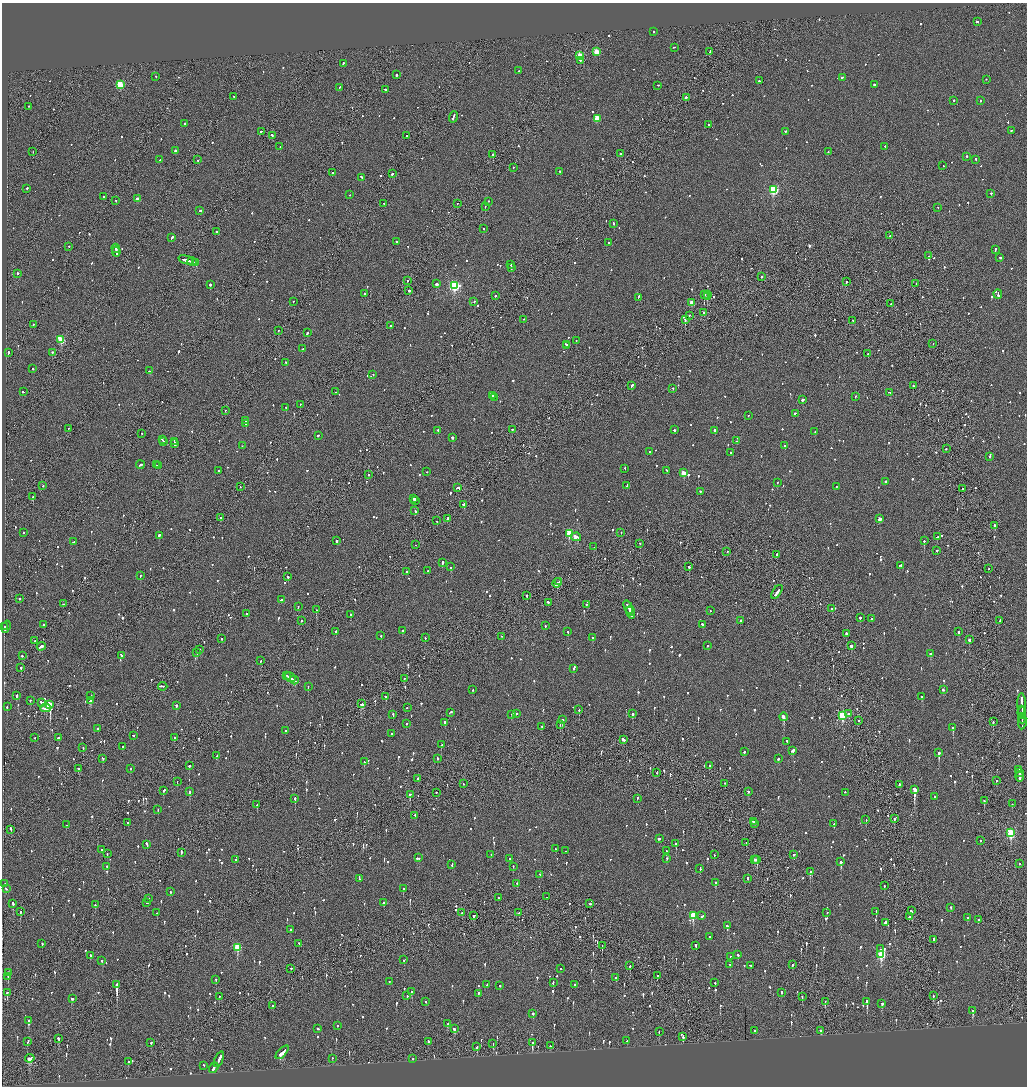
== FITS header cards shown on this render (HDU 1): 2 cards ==
NAXIS1  =                 2050
NAXIS2  =                 2168

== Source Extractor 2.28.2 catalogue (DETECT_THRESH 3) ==
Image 2050 x 2168 px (HDU 1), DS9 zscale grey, zoomed out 1/2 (1 PNG px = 2 x 2 image px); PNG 1029 x 1088 px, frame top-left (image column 2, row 2168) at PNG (2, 3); each listed source drawn as its Kron ellipse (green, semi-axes under 4 px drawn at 4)
Background -0.0925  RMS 0.063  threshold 0.188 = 3 sigma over >= 5 px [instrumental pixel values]
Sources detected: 1408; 60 cannot appear on this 1/2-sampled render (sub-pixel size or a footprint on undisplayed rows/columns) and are neither listed nor drawn; of the other 1348, the 500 brightest by FLUX_AUTO listed and drawn (848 fainter detections omitted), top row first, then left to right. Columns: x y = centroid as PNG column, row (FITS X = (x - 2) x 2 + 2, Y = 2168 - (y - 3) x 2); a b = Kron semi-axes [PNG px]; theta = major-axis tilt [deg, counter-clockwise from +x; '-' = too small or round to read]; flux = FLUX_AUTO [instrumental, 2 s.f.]
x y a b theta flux
977 22 2 2 - 95
654 32 2 2 - 110
674 48 2 1 - 93
596 52 3 3 - 300
710 52 3 2 - 150
580 56 3 3 - 390
580 61 2 2 - 210
343 64 2 2 - 92
519 71 2 2 - 62
396 75 2 2 - 420
156 77 2 2 - 69
842 78 3 2 - 110
986 80 2 2 - 60
759 81 2 2 - 67
120 85 3 3 - 760
874 85 2 2 - 83
658 86 2 2 - 200
339 88 4 1 - 210
386 90 2 2 - 110
234 97 2 2 - 57
686 98 2 2 - 170
954 101 2 2 - 67
980 101 2 2 - 55
28 107 2 2 - 87
453 117 6 2 70 290
597 119 3 3 - 340
185 124 2 2 - 120
709 125 2 2 - 190
1011 131 2 2 - 69
261 132 2 2 - 130
785 132 2 2 - 64
272 136 2 2 - 120
407 136 2 1 - 69
280 147 3 2 - 130
885 147 2 2 - 89
175 151 2 2 - 420
33 152 2 2 - 120
828 152 2 2 - 72
620 154 2 2 - 150
493 155 2 2 - 1100
967 157 2 2 - 68
160 160 2 2 - 87
198 160 2 2 - 94
976 160 2 2 - 130
943 166 2 1 - 55
513 168 2 2 - 62
560 172 2 2 - 110
333 173 2 2 - 93
392 174 3 2 - 110
361 178 3 2 - 140
27 189 2 2 - 110
773 190 3 3 - 1200
991 194 2 2 - 92
350 195 2 1 - 74
103 197 2 2 - 110
137 199 2 2 - 99
116 201 2 1 - 100
488 202 2 2 - 170
384 204 2 2 - 54
457 204 2 2 - 61
485 207 3 1 - 170
938 208 2 2 - 64
200 211 3 2 - 260
614 224 2 2 - 150
484 229 2 1 - 55
217 232 2 2 - 100
889 236 2 2 - 66
172 238 3 2 - 72
397 242 2 2 - 280
608 243 2 2 - 83
69 247 2 1 - 60
116 249 4 2 - 250
995 250 3 2 - 110
116 252 5 2 - 270
928 256 2 1 - 160
1000 258 2 2 - 230
186 260 8 2 -17 430
192 262 5 1 - 260
195 263 4 2 - 220
511 265 2 1 - 84
511 268 3 2 - 100
17 274 2 1 - 530
761 277 2 2 - 100
407 281 2 2 - 62
846 282 2 1 - 170
436 284 3 2 - 410
916 284 2 2 - 63
210 285 2 2 - 400
454 286 3 3 - 1700
409 291 2 2 - 240
364 294 2 2 - 60
998 294 5 2 - 190
704 295 2 2 - 1700
708 295 3 2 - 250
495 296 2 2 - 93
707 297 2 2 - 440
638 298 3 2 - 120
293 302 2 2 - 100
474 302 2 2 - 85
692 303 3 2 - 200
891 304 2 2 - 95
703 313 2 2 - 89
689 316 2 1 - 290
523 320 2 2 - 62
685 320 2 1 - 470
853 321 2 2 - 60
33 325 2 2 - 65
391 326 2 2 - 54
278 331 2 1 - 74
307 333 3 2 - 83
61 340 3 3 - 570
576 341 2 2 - 67
933 344 2 1 - 61
566 345 2 1 - 82
567 346 2 2 - 92
302 349 3 2 - 65
8 353 3 2 - 120
52 353 2 2 - 290
868 354 2 2 - 57
286 363 2 2 - 66
33 369 2 2 - 70
149 371 2 2 - 58
373 375 2 2 - 68
632 386 3 2 - 88
913 386 2 2 - 76
673 389 2 2 - 64
23 392 2 2 - 76
335 392 2 1 - 110
890 393 3 2 - 130
493 396 2 2 - 150
855 397 2 2 - 62
494 398 2 2 - 100
803 400 2 2 - 410
300 405 2 1 - 56
286 408 2 2 - 100
225 411 2 2 - 64
795 414 2 2 - 220
748 416 2 2 - 57
246 421 4 2 - 180
246 424 2 2 - 250
68 429 2 1 - 63
512 430 2 2 - 63
674 430 2 2 - 220
438 431 2 2 - 75
715 431 2 2 - 660
815 432 2 2 - 85
141 434 2 1 - 69
318 436 3 2 - 70
452 438 2 2 - 270
162 440 2 2 - 130
736 441 2 2 - 59
164 442 2 2 - 69
174 442 3 2 - 190
175 444 3 2 - 160
242 446 2 1 - 240
785 446 2 2 - 110
946 449 2 2 - 56
650 452 2 2 - 97
731 453 2 2 - 77
989 457 2 2 - 61
140 465 4 2 - 140
157 465 2 2 - 220
159 466 4 2 - 340
625 469 2 2 - 83
218 471 2 2 - 87
667 471 3 2 - 78
427 472 2 2 - 98
683 473 3 2 - 210
369 475 2 2 - 120
885 482 2 2 - 130
777 483 2 2 - 120
43 486 2 1 - 98
627 486 3 2 - 180
240 487 2 1 - 55
836 487 2 2 - 54
458 488 4 2 - 200
963 489 2 1 - 92
700 492 2 2 - 64
33 497 2 2 - 110
414 499 2 2 - 430
415 501 2 2 - 67
464 505 3 2 - 160
415 511 3 2 - 110
220 518 2 1 - 63
447 519 4 2 - 130
880 519 3 2 - 120
437 521 2 1 - 200
995 526 3 2 - 110
23 533 2 2 - 280
621 533 2 2 - 54
569 534 3 3 - 570
159 536 2 2 - 400
576 537 5 3 - 310
938 537 4 2 - 140
337 541 2 2 - 280
924 541 2 2 - 310
74 542 3 2 - 100
640 544 2 2 - 63
415 545 2 1 - 71
594 547 2 1 - 120
937 551 2 2 - 71
727 552 2 2 - 62
777 555 3 1 - 260
442 563 3 2 - 190
900 566 4 2 - 150
451 567 2 2 - 250
689 567 2 2 - 140
989 569 2 1 - 61
427 571 2 2 - 58
406 572 2 2 - 69
140 576 2 2 - 150
288 577 2 2 - 200
559 582 2 1 - 120
557 583 5 2 - 210
777 592 8 2 56 330
527 596 2 2 - 190
19 599 2 2 - 72
281 600 2 2 - 99
548 603 4 2 - 170
63 604 2 2 - 55
586 605 2 2 - 60
298 607 2 2 - 58
629 609 8 2 -61 490
832 609 3 2 - 87
317 610 2 2 - 310
630 611 2 2 - 170
710 611 2 2 - 64
631 613 6 2 -74 340
247 614 2 2 - 59
351 615 2 2 - 280
860 618 2 2 - 180
871 619 2 2 - 100
302 621 2 2 - 99
740 621 2 1 - 59
1000 621 3 2 - 110
44 625 2 1 - 58
702 625 3 2 - 180
545 626 2 2 - 58
4 627 2 1 - 57
6 627 6 2 71 300
403 631 2 2 - 80
336 632 2 2 - 79
568 632 2 2 - 79
959 632 2 2 - 150
846 634 2 2 - 280
381 636 2 2 - 79
502 637 2 2 - 56
425 638 2 2 - 74
593 638 2 2 - 72
221 639 2 2 - 62
969 640 2 2 - 530
35 641 2 1 - 54
708 646 2 2 - 67
851 646 2 2 - 660
41 647 4 2 - 390
200 650 2 2 - 60
197 653 2 2 - 91
930 654 2 2 - 200
22 656 2 2 - 86
121 656 3 2 - 100
260 661 3 2 - 61
21 668 2 2 - 150
574 669 3 2 - 140
287 676 2 1 - 73
290 678 6 2 -34 300
404 679 2 1 - 80
294 680 4 2 - 200
163 687 4 2 - 340
308 687 2 2 - 240
472 690 2 2 - 75
943 690 3 2 - 110
17 696 4 2 - 160
91 696 2 2 - 71
386 697 3 2 - 210
922 697 3 2 - 140
30 701 2 2 - 96
90 701 3 2 - 150
41 703 3 2 - 340
361 704 3 2 - 260
50 705 4 2 - 11000
1022 705 11 2 -89 700
176 706 2 2 - 280
7 707 2 2 - 100
46 708 5 3 - 230
407 708 2 2 - 61
579 710 2 2 - 87
1022 710 2 1 - 150
450 713 4 2 - 110
1022 713 6 2 -86 330
516 714 2 2 - 63
633 714 2 2 - 260
849 714 2 2 - 170
393 715 4 2 - 120
512 715 3 1 - 110
842 716 4 3 - 900
783 717 4 2 - 930
1022 719 4 1 - 200
562 720 2 2 - 170
859 721 2 1 - 79
993 722 2 2 - 61
444 723 2 2 - 380
1022 723 7 2 82 270
406 724 2 2 - 72
560 725 2 1 - 66
542 727 2 1 - 66
953 728 2 2 - 200
98 729 2 2 - 120
286 731 2 1 - 68
391 734 2 2 - 58
133 736 2 2 - 60
34 738 2 1 - 110
58 738 3 2 - 65
175 738 3 2 - 56
623 740 3 2 - 400
787 742 2 2 - 170
441 745 2 2 - 120
123 747 2 1 - 65
83 748 2 2 - 130
792 751 4 2 - 190
744 752 2 2 - 70
939 753 3 2 - 670
217 756 3 2 - 180
103 759 3 2 - 59
437 759 2 2 - 73
778 759 2 2 - 97
364 762 2 2 - 190
189 766 2 2 - 77
710 766 2 2 - 110
78 769 3 2 - 100
131 769 2 2 - 62
1019 770 3 2 - 340
657 773 2 1 - 75
1020 773 3 2 - 230
1020 777 5 2 - 270
418 779 2 2 - 230
996 781 2 2 - 61
177 782 2 1 - 59
463 784 2 1 - 120
725 784 2 1 - 62
899 785 2 2 - 88
914 790 3 2 - 2100
164 791 3 2 - 120
190 792 2 2 - 520
748 792 2 2 - 79
436 793 2 2 - 110
845 793 2 2 - 200
410 795 3 2 - 210
935 797 2 2 - 80
638 798 3 2 - 65
295 799 2 2 - 350
984 801 3 2 - 84
1012 804 2 1 - 150
257 805 2 2 - 120
158 810 2 2 - 55
415 816 2 1 - 130
894 819 2 2 - 97
866 820 2 1 - 93
753 822 2 2 - 120
128 823 2 2 - 63
755 824 2 2 - 110
834 824 2 2 - 56
66 825 2 2 - 100
11 830 3 1 - 240
1011 833 4 3 - 890
659 839 3 2 - 59
980 841 2 1 - 81
746 843 2 1 - 140
676 844 2 2 - 420
147 845 4 2 - 190
556 849 2 2 - 60
101 850 2 2 - 70
565 851 2 1 - 210
667 851 4 2 - 140
181 853 3 2 - 170
107 854 2 2 - 62
491 855 2 2 - 58
714 855 2 1 - 230
794 855 2 2 - 120
418 858 3 2 - 180
667 858 2 2 - 64
510 859 2 2 - 100
236 860 2 2 - 74
755 860 2 2 - 170
757 860 3 2 - 210
841 862 3 2 - 370
1020 864 2 2 - 100
452 865 3 2 - 77
107 867 2 2 - 59
513 867 2 2 - 77
700 869 3 2 - 91
811 872 3 2 - 470
540 875 2 2 - 59
359 879 2 2 - 66
747 879 3 2 - 110
716 883 2 2 - 320
5 884 2 2 - 68
517 884 2 2 - 93
884 886 2 2 - 140
6 889 2 2 - 54
403 889 2 2 - 79
171 892 2 2 - 77
547 897 2 1 - 84
498 898 2 2 - 180
148 899 2 2 - 76
147 903 2 2 - 330
384 903 3 2 - 2000
13 904 3 2 - 130
590 904 2 2 - 130
95 905 2 2 - 270
951 908 2 2 - 75
912 911 3 2 - 230
21 912 2 2 - 360
876 912 2 2 - 140
157 913 2 2 - 55
462 913 2 1 - 84
519 913 2 1 - 70
827 913 2 2 - 64
474 916 2 2 - 92
693 916 4 3 - 410
702 916 3 2 - 86
909 917 2 2 - 70
968 918 2 2 - 59
978 920 2 2 - 250
885 923 4 2 - 180
728 926 3 2 - 210
290 930 2 2 - 55
710 937 3 2 - 170
934 940 3 2 - 130
42 944 2 2 - 58
299 944 3 2 - 56
602 946 2 1 - 69
696 946 3 2 - 290
237 947 4 3 - 640
881 949 2 2 - 56
738 955 2 2 - 65
881 955 4 3 - 810
90 956 2 2 - 150
730 957 2 1 - 83
404 960 2 2 - 58
102 961 2 2 - 68
730 965 2 2 - 55
792 965 3 2 - 61
630 966 2 1 - 83
751 966 3 2 - 120
291 969 2 2 - 82
560 969 2 2 - 58
8 973 2 2 - 120
657 976 2 1 - 87
8 977 3 2 - 190
616 978 2 2 - 61
216 980 2 2 - 63
389 982 2 1 - 59
553 983 3 2 - 85
715 983 2 2 - 71
117 985 3 2 - 2600
487 985 2 2 - 180
575 985 2 2 - 320
500 986 2 2 - 55
412 992 2 2 - 100
7 993 3 2 - 88
781 993 2 2 - 81
478 994 2 2 - 170
407 996 2 2 - 140
933 996 2 1 - 58
219 997 2 1 - 180
802 997 2 2 - 78
72 999 3 2 - 240
426 1002 2 2 - 130
825 1002 2 1 - 110
867 1002 3 2 - 560
882 1004 2 2 - 90
273 1006 2 2 - 88
973 1011 3 2 - 280
533 1014 2 2 - 160
29 1021 2 2 - 300
447 1024 3 2 - 100
337 1026 2 2 - 55
318 1029 3 2 - 78
454 1029 2 2 - 210
754 1031 3 2 - 100
820 1031 3 2 - 79
659 1032 3 2 - 63
683 1037 3 2 - 230
59 1039 3 2 - 280
627 1041 2 2 - 110
28 1042 3 2 - 68
428 1042 2 2 - 160
151 1043 2 2 - 110
532 1043 3 2 - 790
493 1044 3 2 - 310
550 1046 2 2 - 54
477 1047 3 2 - 140
282 1053 8 2 47 370
30 1059 5 3 - 370
332 1059 2 2 - 57
413 1059 2 1 - 150
219 1060 8 2 66 410
128 1062 2 2 - 79
204 1066 2 2 - 140
214 1068 6 2 54 240
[848 fainter detections neither listed nor drawn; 60 sub-pixel or undisplayed-footprint detections neither listed nor drawn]